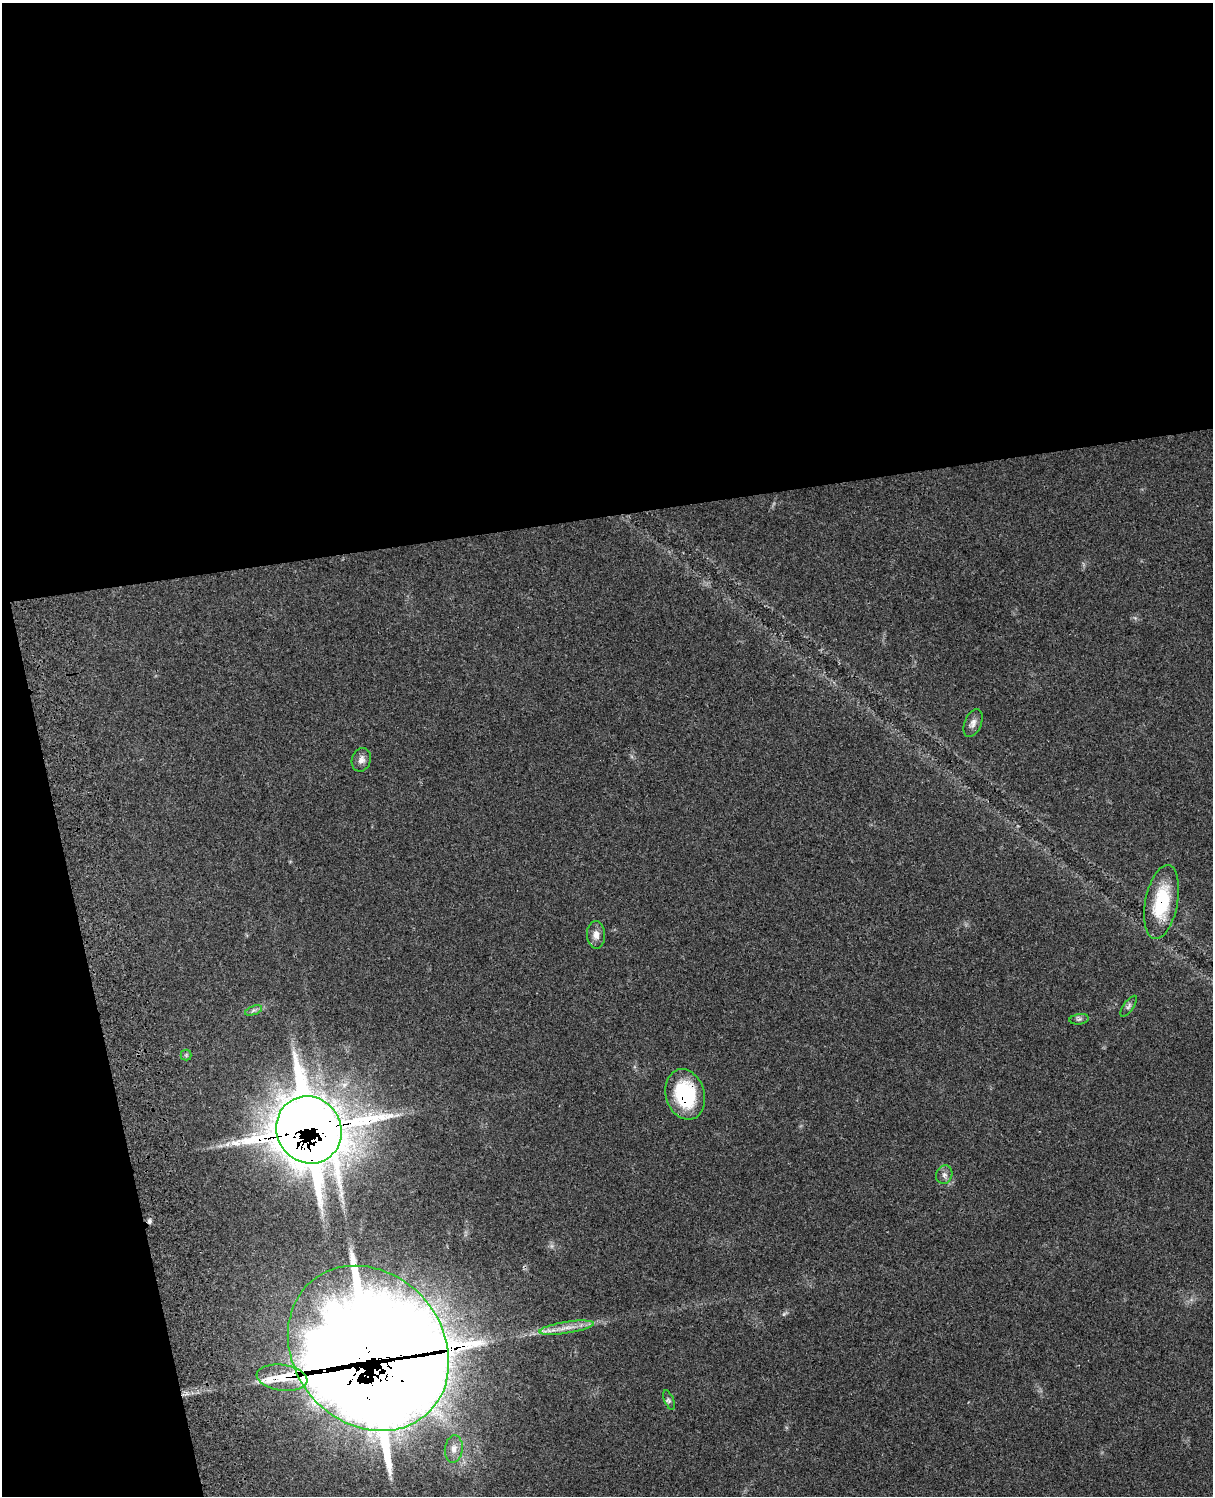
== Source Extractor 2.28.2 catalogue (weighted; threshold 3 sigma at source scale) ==
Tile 1 of 4 x 3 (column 1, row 1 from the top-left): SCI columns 124-1334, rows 3265-4758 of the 5085 x 4922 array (HDU 1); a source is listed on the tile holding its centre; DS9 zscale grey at full resolution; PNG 1215 x 1498 px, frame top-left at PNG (2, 3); each listed source drawn as its Kron ellipse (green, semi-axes under 4 px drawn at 4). Shown black and unused: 40% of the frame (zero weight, under 3 of 4 exposures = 6% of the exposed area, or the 3 px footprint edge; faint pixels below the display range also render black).
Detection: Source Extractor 2.28.2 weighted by HDU 2 'WHT'; one run over the whole footprint, this tile lists its part. Background 0.107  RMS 0.0066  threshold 0.0295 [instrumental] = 3 sigma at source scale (4.5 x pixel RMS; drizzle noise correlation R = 1.50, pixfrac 1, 0.05/0.05 arcsec/px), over >= 5 px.
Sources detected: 21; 1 cosmic-ray / hot-pixel residue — neither listed nor drawn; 4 inside a brighter listed object's ellipse — not listed separately; the other 16 listed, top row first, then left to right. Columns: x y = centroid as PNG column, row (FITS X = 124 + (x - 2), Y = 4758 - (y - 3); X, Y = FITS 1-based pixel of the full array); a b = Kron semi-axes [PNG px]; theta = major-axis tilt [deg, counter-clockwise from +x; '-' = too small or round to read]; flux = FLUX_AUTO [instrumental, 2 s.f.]
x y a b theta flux
973 723 15 8 68 3.7
361 760 12 9 70 3.6
1162 902 37 16 79 39
596 935 14 9 -87 4.8
1129 1006 12 5 55 1.8
253 1010 9 4 19 1.7
1079 1019 10 5 8 1.5
186 1055 5 5 - 0.99
685 1094 26 19 -74 49
309 1130 34 32 -57 3100
944 1175 9 8 - 2.8
566 1328 27 5 9 8
368 1348 88 74 -49 6000
282 1378 25 13 -8 19
669 1400 10 4 -68 1.6
454 1449 14 9 82 5
Overlapping masked pixels (flux is a lower limit): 5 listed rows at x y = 1162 902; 685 1094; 309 1130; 368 1348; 282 1378